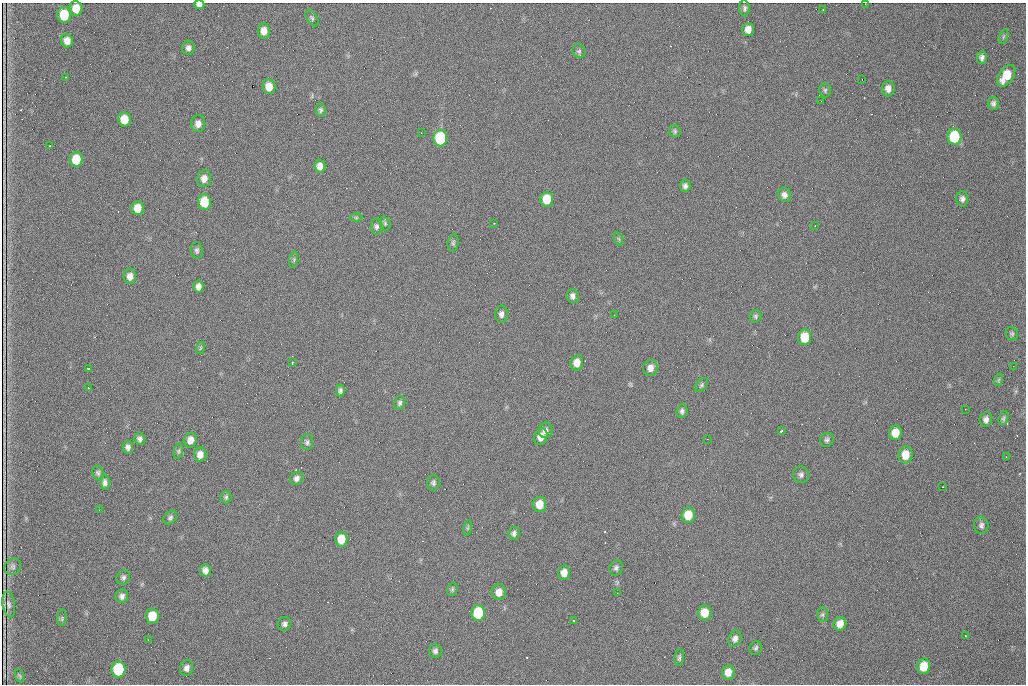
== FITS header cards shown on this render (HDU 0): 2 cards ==
NAXIS1  =                 1024 /fastest changing axis
NAXIS2  =                  682 /next to fastest changing axis

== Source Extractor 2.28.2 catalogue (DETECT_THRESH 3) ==
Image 1024 x 682 px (HDU 0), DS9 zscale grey, 1 PNG px = 1 image px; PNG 1028 x 686 px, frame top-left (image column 1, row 682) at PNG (2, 3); each listed source drawn as its Kron ellipse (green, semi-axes under 4 px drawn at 4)
Background 911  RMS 22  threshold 64.9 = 3 sigma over >= 5 px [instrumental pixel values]
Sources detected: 129; all 129 listed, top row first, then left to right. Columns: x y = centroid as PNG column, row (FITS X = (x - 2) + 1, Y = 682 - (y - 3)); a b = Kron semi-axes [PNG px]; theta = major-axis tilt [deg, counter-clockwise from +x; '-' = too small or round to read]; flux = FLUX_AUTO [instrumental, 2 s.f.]
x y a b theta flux
865 4 2 2 - 1000
199 5 5 4 - 5000
76 8 7 6 - 19000
744 8 8 5 -90 3500
823 9 2 2 - 1100
64 15 8 7 - 47000
312 18 9 5 -59 3000
748 29 6 5 - 9900
264 31 7 6 - 11000
1003 37 8 3 71 2100
67 41 7 6 - 10000
188 48 7 6 - 5400
579 51 7 6 - 3000
982 57 6 5 - 4600
1006 76 12 7 55 32000
65 77 2 2 - 940
862 79 2 2 - 730
269 87 7 6 - 18000
888 89 7 6 - 8900
825 90 7 6 - 2600
821 101 2 2 - 1100
993 103 6 5 - 4000
321 110 6 5 - 3000
124 119 7 6 - 22000
198 124 8 7 - 8400
675 131 6 5 - 2700
421 133 2 2 - 720
954 137 8 7 - 68000
440 138 8 7 - 100000
49 146 2 2 - 1100
76 159 7 6 - 35000
320 166 6 5 - 9000
204 179 8 7 - 9400
685 186 6 5 - 4600
784 195 7 6 - 6200
547 199 7 6 - 32000
962 199 7 6 - 4900
204 202 8 6 -88 37000
137 208 7 6 - 18000
356 218 6 4 0 1700
385 223 7 5 -71 2600
494 223 2 2 - 3200
815 226 3 2 - 1500
377 227 8 6 88 3900
619 239 6 4 -70 2000
453 243 8 5 81 3100
197 250 8 6 -85 3600
294 260 8 4 82 2200
130 276 8 6 -88 8800
198 286 6 5 - 7400
573 296 7 6 - 5400
501 314 8 6 -89 5900
614 315 3 2 - 1400
755 316 6 6 - 2600
1012 334 7 6 - 2800
805 337 8 6 83 38000
200 348 6 3 71 1800
292 363 4 2 - 2200
577 363 7 6 - 13000
1013 366 2 2 - 8300
89 368 4 3 - 2700
650 368 8 7 - 9000
998 380 6 4 70 2100
701 385 8 5 48 2800
88 388 3 3 - 1400
340 390 6 4 89 3900
400 403 7 5 75 3400
965 409 2 2 - 2000
682 411 7 5 85 3800
1003 418 7 4 70 2600
986 419 7 6 - 5800
545 430 7 7 - 6300
781 431 4 3 - 3600
895 433 7 6 - 19000
541 437 8 6 70 11000
140 439 6 5 - 4500
707 439 2 2 - 810
190 440 7 6 - 10000
827 440 7 6 - 3600
307 442 8 6 83 3600
128 447 6 5 - 5300
178 451 8 4 77 2500
200 454 7 6 - 10000
905 455 8 7 - 20000
1006 457 2 2 - 840
98 473 7 5 -73 3200
801 475 8 8 - 4800
296 478 7 6 - 5500
105 482 7 5 -88 4600
433 483 7 6 - 3600
943 487 3 2 - 2100
226 497 6 5 - 2700
539 504 7 7 - 19000
99 510 2 2 - 910
688 515 7 6 - 26000
170 518 8 6 44 3500
981 525 8 7 - 4500
468 528 8 4 81 1900
514 533 6 5 - 4100
341 539 7 6 - 23000
13 567 9 8 - 4000
616 568 8 6 66 4000
205 570 6 5 - 6800
564 573 7 6 - 11000
123 577 7 6 - 3900
452 589 7 5 70 2700
499 592 8 7 - 12000
617 593 2 2 - 800
122 596 7 6 - 5200
9 604 13 6 -80 6200
478 613 8 7 - 62000
705 613 7 7 - 23000
822 615 7 5 -90 2800
152 616 7 6 - 30000
62 618 8 4 84 3000
573 620 3 2 - 1500
285 624 7 6 - 4200
840 624 7 6 - 12000
965 636 3 2 - 2100
735 639 8 6 69 5700
148 640 2 2 - 730
756 648 7 6 - 3100
435 651 7 6 - 4500
679 658 8 4 83 3300
924 666 8 6 78 26000
187 668 8 6 71 6000
118 670 8 7 - 98000
728 672 7 6 - 12000
20 676 7 4 -71 1900
At the frame edge (FLAGS 8, measured only in part): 2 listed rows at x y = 865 4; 199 5

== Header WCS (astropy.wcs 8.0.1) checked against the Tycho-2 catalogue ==
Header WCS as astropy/WCSLIB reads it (CRVAL/CRPIX/CD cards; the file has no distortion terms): RA---TAN/DEC--TAN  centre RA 07:09:17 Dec +30:56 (107.32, +30.93 deg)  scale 1.43 arcsec/px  FOV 24.4' x 16.3'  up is -93 deg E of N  parity flipped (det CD > 0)
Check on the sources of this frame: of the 60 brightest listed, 6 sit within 2.1 arcsec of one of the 9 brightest Tycho-2 stars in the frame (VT <= 12.48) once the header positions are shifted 0.56 arcsec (0.50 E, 0.26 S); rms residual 0.99 arcsec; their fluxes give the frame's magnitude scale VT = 23.54 - 2.5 log10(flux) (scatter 0.16 mag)
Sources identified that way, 6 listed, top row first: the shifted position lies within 2.1 arcsec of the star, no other Tycho-2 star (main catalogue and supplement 1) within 4.2 arcsec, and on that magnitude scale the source's flux lands within +1.5 / -3 mag of the star's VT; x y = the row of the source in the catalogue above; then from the Tycho-2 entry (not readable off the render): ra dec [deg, ICRS J2000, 3 dp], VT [Tycho-2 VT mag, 2 dp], TYC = Tycho-2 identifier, HIP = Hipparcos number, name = IAU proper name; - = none
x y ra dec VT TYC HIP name
64 15 107.177 +30.749 11.91 2438-477-1 - -
954 137 107.215 +31.104 11.64 2438-821-1 - -
440 138 107.226 +30.900 10.76 2438-883-1 - -
76 159 107.244 +30.756 12.13 2438-718-1 - -
204 202 107.261 +30.807 12.26 2438-856-1 - -
478 613 107.445 +30.924 11.38 2438-1056-1 - -